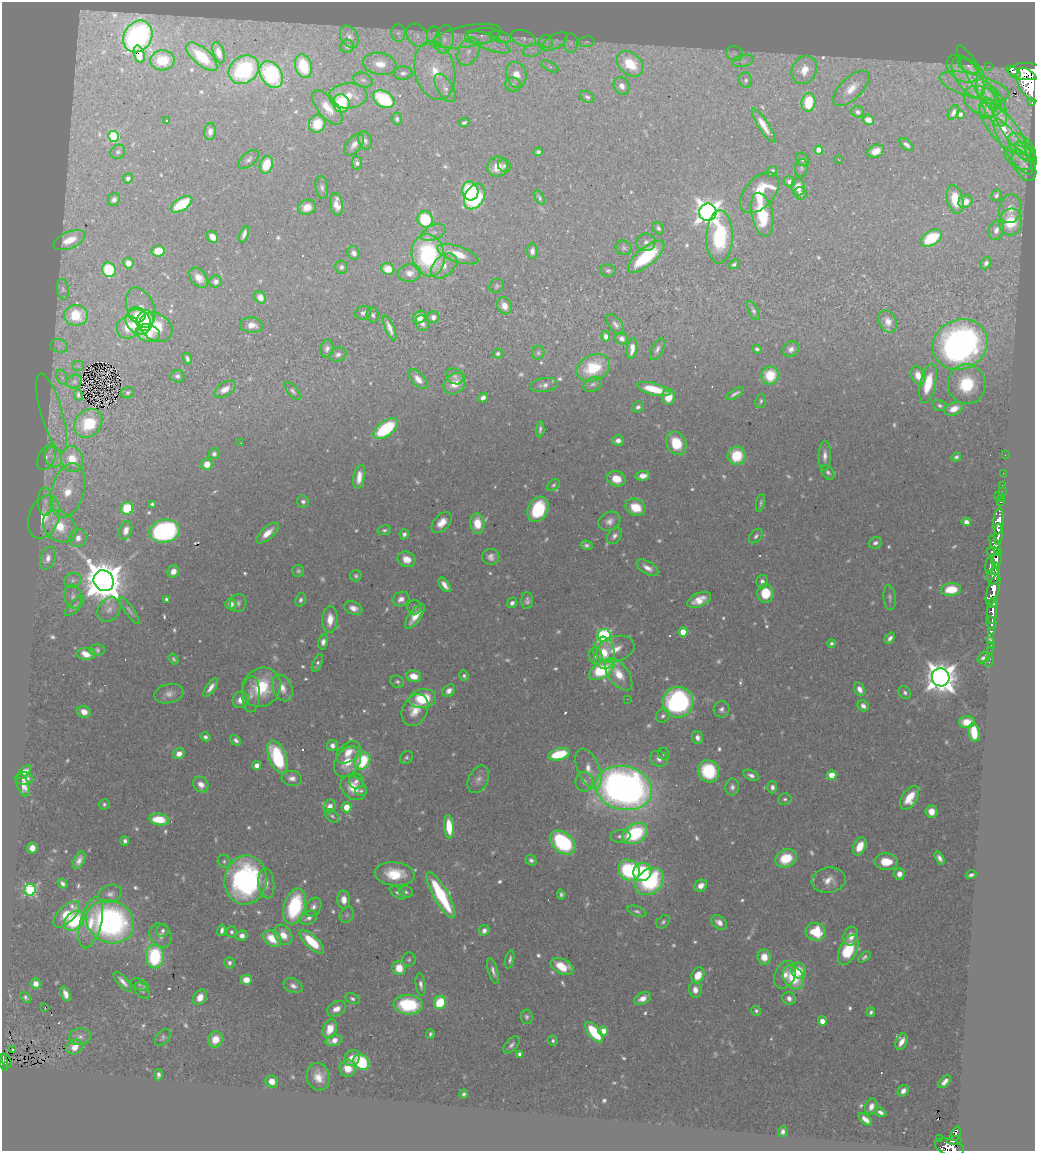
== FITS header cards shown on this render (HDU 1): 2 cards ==
NAXIS1  =                 1033
NAXIS2  =                 1149

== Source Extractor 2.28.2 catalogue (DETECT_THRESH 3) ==
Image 1033 x 1149 px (HDU 1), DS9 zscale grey, 1 PNG px = 1 image px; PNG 1037 x 1153 px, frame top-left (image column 1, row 1149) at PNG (2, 2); each listed source drawn as its Kron ellipse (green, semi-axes under 4 px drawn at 4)
Background 0.6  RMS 0.017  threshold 0.0514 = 3 sigma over >= 5 px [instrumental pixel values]
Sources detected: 720; of the 720, the 500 brightest by FLUX_AUTO listed and drawn (220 fainter detections omitted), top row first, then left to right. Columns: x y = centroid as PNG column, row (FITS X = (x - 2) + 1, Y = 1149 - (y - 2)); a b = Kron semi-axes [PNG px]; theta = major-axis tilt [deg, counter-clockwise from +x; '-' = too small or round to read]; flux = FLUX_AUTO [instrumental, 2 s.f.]
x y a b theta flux
398 33 8 7 - 3.9
417 35 13 9 -51 8.7
138 36 17 13 58 240
468 36 35 10 10 28
482 36 17 8 8 9.4
349 37 12 8 -59 6.1
434 37 10 6 -80 6
500 37 11 5 -16 4.6
523 38 13 8 -20 7.7
444 39 14 9 80 12
555 41 14 7 30 7.3
488 42 23 7 -23 17
546 42 7 6 - 4.3
586 42 8 5 7 2.9
571 43 10 7 -90 4.8
347 46 7 6 - 4.2
468 51 15 10 66 16
532 51 9 6 17 6.1
219 53 11 5 -73 10
735 53 8 7 - 4.5
139 54 9 5 -75 21
202 57 19 8 -41 48
162 60 12 10 4 34
743 61 11 6 14 4.7
380 64 17 11 -10 21
630 64 15 10 -42 64
303 66 12 8 -72 55
550 66 9 4 -27 3.1
969 66 12 6 -26 3.5
989 66 2 2 - 12
962 69 17 11 -35 11
244 70 16 13 38 140
435 70 30 20 -76 53
804 70 15 12 60 25
1026 71 17 8 -1 8200
1014 72 8 3 -33 1400
403 73 9 6 4 4.7
271 74 14 10 -57 140
516 75 13 10 -75 17
968 77 23 12 -55 20
977 78 38 8 -60 18
363 80 10 7 -22 4.5
746 80 8 6 -79 3.4
513 85 8 7 - 3.3
1029 85 19 10 -60 10000
622 86 9 7 -62 8.5
975 86 36 11 -16 32
445 88 16 7 -59 9
851 88 23 11 44 19
988 95 17 8 -56 13
348 96 19 12 2 29
587 97 7 5 -31 3.7
384 99 11 8 -33 87
983 101 20 13 -30 23
1032 101 3 3 - 190
808 102 9 7 81 47
341 103 9 8 - 66
994 106 22 11 -67 24
327 107 20 9 -50 22
987 108 11 8 -81 8.3
858 112 6 5 - 4.3
953 112 8 5 61 4.7
960 114 4 4 - 4.5
397 119 6 5 - 3
868 120 6 5 - 12
166 121 3 3 - 3
464 122 5 3 - 2.7
317 124 9 8 - 38
764 125 20 5 -57 15
1003 129 32 12 -49 40
1011 130 32 7 -55 25
210 132 8 5 86 7.5
114 136 5 5 - 100
365 141 9 6 -66 4.2
354 144 13 7 52 8.1
906 145 8 4 -40 3.9
1022 146 16 9 -42 10
1013 147 33 9 -57 21
819 150 4 4 - 27
876 151 8 6 23 14
118 152 7 6 - 3.4
538 152 5 4 - 3.2
1025 152 13 7 -41 4.6
1020 157 17 11 -25 11
248 159 12 6 42 4.5
838 159 3 2 - 24
802 160 7 6 - 3
357 163 7 5 -86 4.1
266 165 9 6 74 38
504 166 7 6 - 3.6
1024 166 17 10 -59 6.6
498 167 10 10 - 18
801 168 9 6 83 3.2
772 171 5 5 - 3.6
128 178 5 5 - 3.9
789 181 5 5 - 5.1
322 187 11 6 -82 4.4
798 187 8 7 - 13
470 191 9 8 - 97
760 193 24 14 48 59
800 193 6 6 - 5.3
996 195 6 4 59 3
475 196 14 9 59 170
539 198 8 4 -59 2.9
955 199 14 8 -76 34
114 200 6 5 - 4.9
965 202 7 6 - 13
181 204 12 6 33 66
336 204 11 6 -82 14
307 207 9 7 18 14
1010 209 14 11 78 14
708 212 8 8 - 1400
762 215 22 10 -78 69
425 219 8 7 - 65
1011 222 13 11 82 50
658 228 7 5 -51 3
996 230 10 7 76 8.3
433 233 13 7 22 6.7
244 234 8 4 71 5.9
212 237 7 5 -52 10
720 237 26 13 88 110
931 238 11 7 33 73
69 240 17 8 23 21
646 242 9 8 - 5.7
624 248 8 7 - 3.8
158 251 6 5 - 29
532 251 8 5 89 6.6
354 253 7 6 - 6
458 254 21 8 -19 29
428 255 21 16 -79 180
646 257 22 9 40 100
128 263 5 5 - 9.3
986 263 6 5 - 5
734 264 6 4 40 2.7
444 266 15 10 41 12
341 267 6 6 - 3.7
388 269 6 6 - 22
109 270 7 6 - 72
608 270 8 6 -7 3.1
410 273 11 9 10 11
199 278 11 7 -48 12
216 281 6 6 - 6.1
497 286 7 7 - 2.8
63 289 10 6 -82 4.4
260 297 6 5 - 13
504 306 9 7 -61 12
141 307 21 13 -68 15
753 310 10 4 -63 3.6
363 313 8 6 16 3.8
76 315 12 10 -1 63
137 315 9 7 -26 13
373 315 7 6 - 3.2
419 317 7 6 - 18
433 317 6 6 - 6.2
145 321 10 8 78 28
888 321 12 8 -62 10
138 322 14 11 -40 36
422 323 8 6 -68 7.1
252 325 12 7 -7 12
615 325 12 6 -54 4.9
128 327 11 10 - 32
156 327 17 13 -33 44
390 328 13 4 -68 8.8
148 333 12 8 -14 38
606 336 5 4 - 5.8
622 339 6 6 - 5.9
960 344 28 25 25 600
59 346 9 6 -19 4.8
632 348 10 4 83 9.7
327 349 9 6 78 5.2
657 349 12 6 64 5.2
757 349 5 4 - 3
791 349 8 7 - 6
538 353 7 6 - 2.8
338 354 9 6 19 5.3
498 354 5 4 - 2.6
187 359 6 3 -73 3.8
78 366 6 5 - 3
593 368 17 12 26 57
770 375 9 8 - 41
918 375 10 6 -69 12
177 376 7 6 - 4.4
455 376 9 7 -31 4.4
62 377 8 5 -63 3.7
418 379 12 6 -47 10
74 382 8 6 28 3.6
455 384 12 9 40 21
593 384 10 6 30 4.2
928 384 20 7 77 36
967 384 20 19 - 65
544 385 14 7 8 6.4
225 389 12 6 31 11
653 389 17 6 -14 36
293 391 11 5 -49 3.5
128 393 6 5 - 3
735 394 10 3 31 4
78 395 6 4 -75 4
668 397 8 6 85 23
483 398 5 4 - 6.6
761 401 7 5 73 2.6
940 405 7 5 -15 3
638 407 6 5 - 3.9
954 409 10 6 25 15
52 413 40 10 -74 24
88 423 16 12 47 47
386 429 14 7 37 100
540 429 8 4 84 3.6
618 440 6 5 - 7
241 443 2 2 - 3.3
676 443 12 9 -64 42
214 454 5 5 - 3.4
1005 455 2 2 - 11
737 456 9 9 - 51
825 456 15 6 89 8.4
47 457 14 8 63 7.5
53 457 10 8 -72 10
956 457 5 4 - 2.8
72 459 13 11 -76 36
207 464 6 5 - 15
828 472 8 5 -55 3.5
1003 473 2 2 - 14
643 476 7 5 9 10
359 477 12 5 80 14
616 479 9 7 -17 23
553 485 7 5 43 2.6
1002 485 2 2 - 13
68 491 28 16 74 45
1002 491 2 2 - 15
998 495 2 2 - 54
1001 498 2 2 - 18
45 502 14 7 -88 9.1
303 502 6 5 - 4.3
1001 502 3 2 - 28
760 503 9 4 77 2.9
152 504 3 3 - 4
635 507 10 8 -25 28
127 508 6 6 - 65
538 509 13 10 64 76
44 517 22 15 70 38
609 521 11 9 27 8.3
999 521 13 5 84 1500
442 522 12 7 48 15
966 522 4 4 - 5.6
477 523 10 7 -85 30
60 526 18 14 -40 46
126 530 9 6 72 12
384 530 7 5 12 2.8
164 531 15 11 11 280
267 533 14 6 42 15
404 534 5 4 - 4.2
998 534 11 4 86 1300
614 536 9 6 54 5.6
756 536 8 5 49 3.6
78 538 9 8 - 12
875 543 7 5 19 4
586 545 6 4 -9 3.4
995 545 11 4 -66 590
994 552 7 4 -11 490
491 557 8 8 - 6.9
48 558 12 7 72 10
407 559 9 7 -22 15
996 559 7 5 79 780
990 565 9 4 84 250
648 568 12 6 -32 9.4
996 569 6 3 83 340
173 571 6 5 - 11
298 571 6 6 - 2.6
356 576 5 5 - 2.9
993 576 8 6 79 1200
73 580 9 7 21 4.7
104 581 11 9 -53 4900
762 581 7 6 - 5.2
444 585 8 4 -54 8.6
951 590 10 6 6 35
993 590 16 6 73 2700
766 593 9 8 - 36
73 597 12 8 -72 6.3
890 598 13 6 -84 4.1
166 599 4 3 - 2.7
401 599 8 7 - 8.6
301 600 7 5 70 3.5
699 600 13 7 25 17
527 601 8 6 -89 4
238 603 9 8 - 4.7
512 603 5 4 - 5.3
993 603 6 4 39 500
231 604 5 5 - 11
75 606 13 5 47 3.6
414 607 7 7 - 2.8
353 608 9 6 -20 8.6
109 609 13 10 52 8.4
129 610 16 4 -55 3.8
992 611 13 5 88 1200
415 616 15 6 54 17
330 619 13 7 87 19
991 622 7 5 -69 380
991 631 4 3 - 150
683 632 5 4 - 38
604 636 6 6 - 220
890 638 6 4 54 5.1
991 641 3 3 - 61
323 642 8 5 78 6.2
831 643 4 3 - 2.6
991 645 2 2 - 14
615 649 20 12 18 19
97 650 8 5 3 3.7
990 650 2 2 - 12
604 653 16 10 -84 25
86 654 10 6 -1 17
596 656 8 7 - 4.4
983 658 6 5 - 3.7
174 659 6 4 -54 2.8
989 661 6 2 72 11
317 663 9 4 66 3.5
602 670 14 7 33 100
619 674 19 9 -53 25
414 676 7 5 -12 20
464 676 5 4 - 2.8
941 677 9 9 - 2200
397 682 7 6 - 3.1
211 687 11 4 55 8.5
261 687 21 18 50 58
282 688 14 9 -65 13
860 689 7 5 -63 7.4
449 691 7 5 42 7.8
905 693 7 5 -51 3.9
169 694 15 9 12 8.9
251 694 18 8 88 10
423 699 13 9 8 48
627 699 2 2 - 3.1
241 700 8 7 - 12
678 702 15 15 - 250
863 706 6 5 - 6.5
722 709 8 7 - 4.8
415 710 17 12 63 21
84 712 7 5 -24 13
663 716 7 6 - 3.8
967 722 8 6 0 22
974 732 9 5 -82 42
205 737 5 4 - 3.6
697 738 6 5 - 6.2
236 740 6 4 -47 4.2
332 745 6 5 - 5.4
348 752 14 9 39 17
179 754 6 5 - 11
559 754 11 5 14 74
664 754 6 5 - 2.7
277 757 17 8 -69 110
407 757 7 6 - 2.9
659 759 9 7 -33 6.8
362 761 9 7 61 74
347 762 16 12 57 29
257 765 4 4 - 9.3
589 769 21 11 -67 18
708 771 11 10 - 78
24 772 8 4 51 6.9
751 775 8 5 -25 5.1
832 775 5 4 - 27
292 778 10 7 -7 7.9
24 779 9 6 -1 7.7
478 779 14 9 64 8.2
356 781 8 7 - 5.4
584 782 10 8 -87 7.8
201 784 8 7 - 9.2
23 785 11 6 -71 10
732 787 8 7 - 5.1
772 787 6 5 - 4.8
353 788 14 11 -42 27
624 788 28 22 -12 920
361 791 6 5 - 2.6
910 798 13 7 57 36
785 799 6 5 - 3.1
104 804 5 5 - 2.8
330 806 7 6 - 10
346 807 5 5 - 20
931 811 6 6 - 14
332 816 8 5 -44 2.8
159 819 10 6 -9 43
449 827 12 5 -85 32
635 834 14 9 31 120
620 836 10 6 4 4.9
125 841 4 4 - 4.3
563 842 15 9 -40 180
860 846 9 6 64 22
32 848 5 5 - 9.4
786 858 11 8 24 46
940 858 7 4 -62 5.6
79 860 9 5 63 7.2
531 860 6 5 - 3.7
224 861 7 6 - 2.8
886 862 12 8 -3 26
629 870 11 9 -41 130
642 872 9 9 - 98
395 874 20 11 -5 40
899 874 6 5 - 10
971 875 5 3 - 3.4
246 880 24 21 81 290
829 880 17 12 9 16
649 881 16 12 38 140
266 883 15 8 -84 7.8
62 884 5 4 - 3.9
701 886 7 5 34 11
30 890 6 5 - 190
406 892 7 5 -17 3.1
398 893 9 5 -34 4.1
110 894 12 9 17 7.6
561 894 5 4 - 3
441 895 26 7 -60 120
344 900 9 6 -84 11
295 906 18 10 74 110
313 907 10 7 56 6.4
637 911 10 5 -21 3.5
67 914 17 8 44 37
347 915 8 6 57 3.2
309 918 9 6 32 7.1
74 921 11 8 42 98
110 922 24 21 -24 380
663 922 7 5 47 3.1
719 922 8 6 -38 8.6
91 923 26 10 76 32
222 930 6 3 79 4.9
484 930 5 5 - 5.9
163 931 7 6 - 4.2
231 932 5 5 - 3.3
816 932 10 9 - 48
160 935 12 10 -55 11
283 935 11 8 -58 17
242 936 5 5 - 7.4
851 936 9 7 77 13
272 938 10 7 -37 30
312 942 16 6 -43 50
848 950 16 8 65 68
155 956 12 9 89 120
764 957 7 6 - 18
864 957 7 4 35 3.2
510 959 9 4 77 3.3
409 960 7 7 - 3
229 963 5 5 - 4.3
562 966 12 7 -25 30
399 968 7 6 - 26
493 971 13 4 -74 5.8
799 971 8 7 - 29
698 975 8 6 61 22
785 975 14 10 64 13
793 977 13 9 -59 55
246 980 5 5 - 18
123 982 12 5 -48 7.2
36 984 5 5 - 9.4
140 984 9 5 -24 3
421 985 11 5 -82 5.5
293 986 10 7 -24 6.2
695 990 7 6 - 9.7
142 991 9 6 -49 2.8
66 994 8 4 -69 8.2
26 997 6 4 -53 2.9
200 997 8 6 60 14
643 998 9 5 27 12
789 998 7 6 - 6.8
352 999 7 5 -23 3.4
440 1002 7 6 - 56
408 1005 15 10 -3 93
45 1008 3 2 - 13
336 1009 10 7 24 11
756 1011 5 4 - 3.1
871 1012 5 4 - 3.3
527 1017 7 6 - 3.4
822 1021 4 4 - 20
330 1029 10 7 68 21
603 1031 5 4 - 20
594 1032 12 6 -51 75
430 1034 5 4 - 2.7
80 1037 11 8 7 6.7
163 1037 9 6 48 3.3
215 1039 8 7 - 21
334 1040 8 5 13 15
553 1041 5 4 - 2.8
901 1042 9 5 69 11
511 1045 10 5 47 4.7
75 1047 8 7 - 17
12 1050 3 2 - 2.7
520 1054 4 4 - 6.8
352 1058 9 7 52 14
6 1061 7 3 -62 42
4 1062 8 3 -76 130
361 1062 9 7 -47 93
348 1068 8 8 - 19
158 1075 6 4 -86 4.4
318 1077 14 11 -78 19
272 1081 6 5 - 17
945 1082 8 4 47 7.5
903 1091 6 4 48 6.6
464 1094 4 3 - 2.8
871 1107 8 6 73 8.5
880 1112 6 4 -30 5.3
865 1119 8 4 -41 9.3
783 1132 5 4 - 4.6
956 1134 7 4 69 220
939 1139 2 2 - 4.1
954 1140 7 3 5 290
949 1147 15 8 -16 1200
At the frame edge (FLAGS 8, measured only in part): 1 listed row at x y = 949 1147
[220 fainter detections neither listed nor drawn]